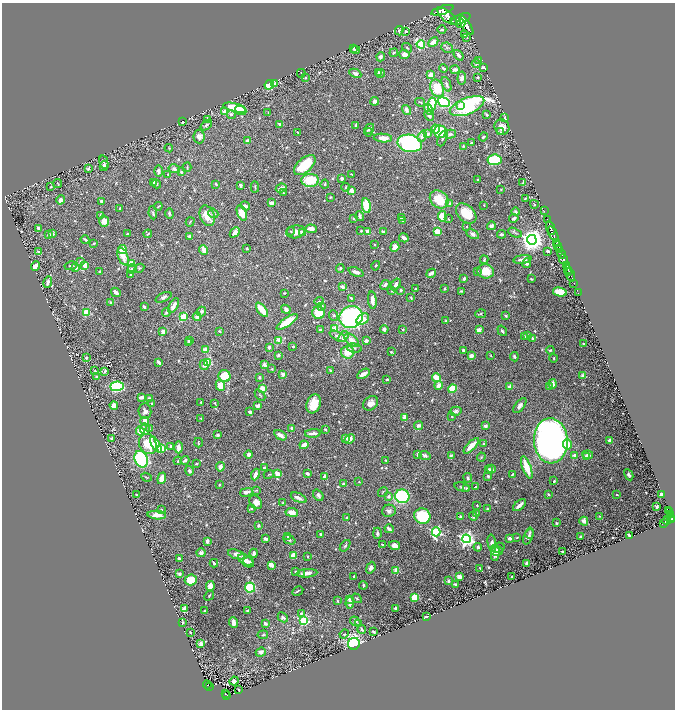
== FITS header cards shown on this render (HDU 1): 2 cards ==
NAXIS1  =                 1346
NAXIS2  =                 1415

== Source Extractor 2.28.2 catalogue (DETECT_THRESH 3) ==
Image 1346 x 1415 px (HDU 1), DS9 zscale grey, zoomed out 1/2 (1 PNG px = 2 x 2 image px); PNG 677 x 712 px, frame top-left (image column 2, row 1414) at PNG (2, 3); each listed source drawn as its Kron ellipse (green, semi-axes under 4 px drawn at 4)
Background 0.968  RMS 0.012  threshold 0.035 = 3 sigma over >= 5 px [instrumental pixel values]
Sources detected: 750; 32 cannot appear on this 1/2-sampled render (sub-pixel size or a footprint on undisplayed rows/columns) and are neither listed nor drawn; of the other 718, the 500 brightest by FLUX_AUTO listed and drawn (218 fainter detections omitted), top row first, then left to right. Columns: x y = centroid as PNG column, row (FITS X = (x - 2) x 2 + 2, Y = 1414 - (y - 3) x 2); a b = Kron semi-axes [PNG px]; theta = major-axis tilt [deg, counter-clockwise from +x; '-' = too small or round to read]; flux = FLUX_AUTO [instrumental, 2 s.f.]
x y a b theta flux
442 10 11 4 17 3600
447 16 11 5 -39 4300
461 19 10 4 20 4400
453 22 3 2 - 720
461 24 4 2 - 870
466 25 11 4 -56 5100
442 30 4 3 - 4.3
399 31 5 3 - 5.4
406 31 3 2 - 3.3
464 35 3 2 - 2.4
467 37 3 2 - 2.9
433 42 6 4 46 20
421 44 4 3 - 190
354 48 3 3 - 1.9
407 48 5 3 - 2.7
447 48 6 5 - 5.3
355 50 4 3 - 4.8
394 53 4 3 - 4.1
404 54 5 4 - 12
459 55 6 3 -50 9.3
381 57 4 4 - 8.2
479 60 3 2 - 2.7
476 64 4 3 - 2.9
483 67 3 2 - 3.4
443 68 4 2 - 5
455 70 4 3 - 9.7
378 72 4 3 - 3.8
301 73 4 3 - 2.3
355 73 6 4 -26 7.5
380 73 4 3 - 2.6
431 75 3 3 - 29
478 77 3 2 - 2.4
306 78 2 2 - 2.5
462 78 6 4 83 6.5
275 83 3 3 - 5
446 84 8 3 -67 5.1
269 85 5 4 - 67
437 88 9 6 -66 55
375 101 4 4 - 7.2
420 102 5 2 - 2.1
444 102 6 4 -21 210
432 104 6 4 80 97
461 106 2 2 - 25
467 106 18 8 22 330
235 108 11 4 -13 63
429 109 6 3 -56 10
241 110 6 4 -25 13
406 110 5 3 - 9.2
224 112 3 3 - 28
268 113 3 2 - 1.8
231 114 4 4 - 5.1
487 115 3 3 - 3.4
429 116 5 3 - 4.6
505 118 3 2 - 2.2
207 119 4 3 - 3.9
182 122 2 2 - 3.5
280 124 3 2 - 6.1
206 125 6 3 40 5
356 125 3 2 - 4.2
502 127 8 7 - 19
369 129 5 2 - 5.7
436 129 4 4 - 35
297 132 3 2 - 2.3
369 132 4 3 - 2.3
440 132 6 6 - 63
500 132 4 3 - 2.1
428 134 4 3 - 6.2
450 134 6 4 14 5.5
199 136 7 5 -84 12
422 136 6 4 69 11
483 137 4 3 - 4.2
383 138 9 4 -5 22
442 138 8 4 67 4.4
248 140 4 3 - 7.9
410 143 12 8 -10 450
471 143 3 2 - 2.1
463 146 4 3 - 2.9
169 148 4 3 - 1.9
494 160 7 5 7 140
104 162 7 2 -77 4.8
305 165 13 7 41 95
104 166 5 4 - 5.4
187 167 5 2 - 2.2
88 169 4 3 - 4
174 169 5 4 - 6.4
158 171 6 3 89 7.7
181 172 3 3 - 3.7
168 174 2 2 - 2.3
352 174 3 2 - 1.9
342 178 3 2 - 8.4
310 180 9 6 2 62
478 180 2 2 - 2.1
154 182 3 3 - 2.5
523 183 4 3 - 4.6
58 184 4 3 - 1.8
156 184 4 3 - 2.4
216 184 3 2 - 2.2
325 184 4 3 - 3
240 185 3 2 - 5.6
51 187 4 3 - 2.2
255 187 6 3 -87 2.7
345 187 4 3 - 2
281 188 5 3 - 9.2
501 189 3 2 - 1.9
351 191 2 2 - 36
283 192 4 3 - 2.1
330 197 3 2 - 2.2
525 198 3 2 - 1.9
439 199 10 8 -41 66
60 200 5 4 - 8.2
102 201 3 3 - 5.7
271 203 4 3 - 11
450 204 2 2 - 10
534 204 4 2 - 2.2
484 205 2 2 - 2.1
158 206 4 2 - 2.1
245 206 5 3 - 9.3
366 206 7 4 -81 91
120 209 3 2 - 5.8
544 211 2 1 - 30
516 212 4 3 - 4.4
153 213 6 3 -81 3.4
213 213 5 4 - 5.3
242 213 8 4 -69 40
466 213 12 8 -43 60
169 214 5 3 - 4.6
100 215 3 3 - 3.3
207 216 11 7 -70 36
360 216 5 2 - 6
442 216 5 4 - 36
353 218 4 3 - 2.6
401 218 3 2 - 4.8
514 218 5 3 - 4.6
448 219 4 2 - 1.9
547 219 2 1 - 45
104 221 5 5 - 22
402 221 4 3 - 2.3
190 222 5 2 - 1.9
467 226 4 3 - 1.9
491 226 4 3 - 6.3
38 228 3 2 - 5.5
551 228 7 2 -68 1700
311 229 6 4 -3 12
291 231 4 3 - 1.8
361 231 3 2 - 2.4
368 231 3 3 - 22
235 232 6 4 47 17
296 232 9 6 10 19
302 232 2 2 - 30
383 232 3 2 - 5.2
437 232 3 3 - 70
127 233 2 2 - 3.2
515 233 7 2 -25 3.3
53 234 3 3 - 3.5
148 234 4 2 - 2.2
473 234 7 4 -28 7.9
501 234 4 3 - 3.9
553 234 8 2 -65 2000
49 235 3 3 - 6.1
189 237 3 2 - 7.8
404 238 5 3 - 13
85 239 4 2 - 3.7
532 240 5 5 - 2100
94 243 2 2 - 3.3
556 243 4 2 - 320
375 244 3 2 - 2
558 245 3 2 - 750
395 247 5 4 - 13
247 248 2 2 - 2.9
122 250 4 4 - 41
204 250 5 3 - 18
560 250 4 1 - 450
38 251 3 3 - 1.8
548 251 3 2 - 6.1
561 254 5 2 - 640
123 257 9 5 -66 23
484 259 4 3 - 3
522 260 9 4 7 10
564 260 5 2 - 2500
80 262 4 3 - 2.6
131 263 4 3 - 26
527 263 5 3 - 5.8
85 265 4 3 - 18
35 266 5 3 - 18
71 266 6 3 11 3.7
376 266 5 3 - 3.1
566 266 2 2 - 600
76 268 2 2 - 21
139 268 5 4 - 2.8
340 268 4 3 - 3
132 269 5 4 - 4.6
568 269 3 2 - 1200
100 271 2 2 - 3.4
477 271 4 3 - 2.7
486 271 8 7 - 39
569 271 2 1 - 440
356 272 8 3 -21 9.2
431 273 5 2 - 14
131 275 3 2 - 2.5
570 275 7 2 -70 440
464 279 3 2 - 7.4
531 279 2 2 - 2.4
48 282 6 3 79 11
574 283 2 1 - 53
396 284 6 4 56 11
385 285 5 3 - 4.9
342 287 2 2 - 19
416 288 3 2 - 2.1
445 289 3 3 - 2.6
401 290 2 2 - 9
392 291 3 3 - 1.9
461 291 3 2 - 2.2
116 292 5 3 - 14
560 292 7 4 -13 36
284 293 2 2 - 2.1
578 293 2 1 - 22
163 297 8 4 25 7.3
351 298 3 2 - 2.6
411 298 3 3 - 2.1
372 300 8 3 -84 16
319 301 4 3 - 4.4
111 302 3 2 - 2.8
174 305 8 3 60 20
322 306 4 3 - 2.9
144 307 4 3 - 5.7
286 309 5 3 - 11
262 310 8 3 -53 45
201 311 5 4 - 6
86 312 4 3 - 53
166 313 4 3 - 5.1
318 313 6 6 - 60
480 314 5 3 - 2.5
334 315 5 4 - 4.4
506 316 2 2 - 4.1
184 317 3 3 - 67
197 317 4 4 - 13
351 317 12 10 24 440
363 319 7 5 34 19
446 321 3 3 - 3.8
287 322 12 4 34 64
334 329 3 3 - 40
384 329 4 3 - 8.9
403 329 2 2 - 2.8
320 330 2 2 - 12
479 330 3 2 - 24
163 331 4 3 - 15
219 331 3 2 - 2.2
502 331 6 3 -55 4
338 336 8 4 -30 9.3
525 336 3 3 - 2.7
528 336 3 3 - 5.4
344 337 6 4 55 12
533 339 3 3 - 3.9
189 340 4 3 - 4.3
352 340 8 4 -42 15
279 341 3 2 - 64
366 341 4 3 - 6
189 342 3 2 - 1.9
584 344 2 2 - 5.5
269 347 3 2 - 11
293 347 2 2 - 7.7
354 348 7 4 -11 6
205 350 3 2 - 51
463 350 3 2 - 6
550 350 4 3 - 3.1
348 352 6 6 - 39
391 352 2 2 - 2.4
278 355 4 3 - 3.3
491 355 3 2 - 1.8
471 356 3 3 - 11
514 357 4 3 - 4
86 358 3 3 - 3.3
554 358 4 2 - 1.9
159 362 4 2 - 8.3
208 363 3 3 - 100
204 365 5 4 - 6.1
264 365 2 2 - 29
272 369 3 2 - 1.9
330 370 4 3 - 2.5
95 371 3 3 - 2
105 371 3 3 - 4.1
283 374 4 4 - 5.3
363 374 7 3 31 16
224 376 6 6 - 54
583 376 3 3 - 12
97 377 4 4 - 5.2
259 377 4 3 - 4.7
437 378 4 3 - 45
387 379 3 2 - 3.9
553 384 4 3 - 16
220 385 5 4 - 35
439 385 4 3 - 20
117 386 7 5 2 200
550 386 4 3 - 3.7
510 387 4 3 - 13
262 389 3 3 - 27
452 389 4 4 - 78
260 395 6 3 -49 2.5
141 397 4 3 - 9
149 398 4 2 - 4.1
201 402 2 2 - 3
215 403 4 3 - 2.1
371 403 8 6 42 14
152 404 3 2 - 2.3
314 404 10 7 70 47
114 405 4 3 - 9.9
258 406 4 2 - 10
520 406 9 4 51 9.1
145 411 8 6 -85 9.6
456 411 6 4 16 5.7
250 412 3 2 - 5.5
452 416 3 2 - 2.3
201 418 3 2 - 2.8
405 418 4 2 - 27
145 421 4 3 - 36
418 426 4 3 - 7.1
485 426 4 3 - 7
292 428 3 3 - 8
145 429 6 5 - 15
149 429 3 3 - 1.8
325 429 4 3 - 3.2
140 431 5 4 - 34
313 433 8 2 3 15
218 435 4 4 - 4.5
280 435 7 3 -34 14
112 438 3 2 - 4.1
345 438 4 3 - 8.1
350 439 5 4 - 12
610 440 3 2 - 15
551 441 22 17 -87 1500
198 443 5 2 - 2.2
148 444 10 8 -65 66
156 444 9 3 -60 56
484 444 3 2 - 2.3
567 444 5 4 - 29
304 445 4 3 - 19
171 446 4 3 - 4.4
471 446 10 4 45 29
179 447 6 4 -88 12
162 448 3 3 - 51
418 454 4 2 - 5.2
249 455 4 3 - 10
425 455 6 3 -20 6.1
451 455 3 2 - 2.6
575 455 2 2 - 20
588 455 5 3 - 9.3
481 457 4 3 - 2.3
586 457 4 3 - 14
141 459 8 6 -66 270
185 460 4 3 - 6.1
178 461 4 3 - 2.5
386 461 3 2 - 2.9
196 464 2 2 - 2.4
220 467 5 4 - 13
264 467 4 3 - 3.1
527 467 12 3 -70 58
492 469 4 3 - 6
489 470 3 3 - 7.7
189 471 5 4 - 6.4
307 473 3 2 - 6.2
269 474 5 2 - 1.9
277 474 4 3 - 21
255 475 6 3 67 13
512 475 4 2 - 4.2
629 475 6 4 -62 5.3
488 476 4 3 - 3.6
146 477 5 3 - 2.4
324 477 4 3 - 9
162 478 6 3 71 27
468 478 4 3 - 3.6
554 481 3 2 - 3
359 482 2 2 - 2.2
343 484 4 3 - 4.5
219 485 2 2 - 4
462 487 8 3 -15 4.4
475 487 3 2 - 3.7
466 488 3 2 - 2
256 490 4 3 - 1.8
246 492 6 3 14 12
383 492 5 2 - 2.1
136 494 3 2 - 2.6
548 494 3 2 - 2.4
662 494 3 3 - 28
318 495 6 4 -52 6.8
617 495 2 2 - 2.4
389 496 2 2 - 16
402 496 7 6 - 220
299 498 8 4 -25 8.1
256 502 7 5 -54 11
283 503 3 2 - 4.8
477 505 2 2 - 2.3
519 505 8 3 41 14
657 507 2 2 - 3.6
252 508 4 3 - 3.4
487 509 4 3 - 2
161 510 4 3 - 2.8
668 510 2 1 - 130
389 511 7 6 - 8.2
292 512 6 4 -8 17
670 512 3 2 - 190
477 514 3 3 - 2.4
671 514 2 1 - 140
157 515 9 4 -4 21
422 516 8 7 - 150
460 516 3 3 - 2.6
473 516 4 3 - 5.2
599 516 3 2 - 1.9
670 517 4 2 - 420
346 518 4 2 - 2.9
672 519 4 2 - 690
667 520 4 3 - 320
584 521 4 4 - 14
556 523 3 3 - 2.4
663 523 2 1 - 33
258 525 2 2 - 5
389 529 4 2 - 9.8
436 532 4 4 - 270
377 533 5 3 - 5.3
530 533 5 4 - 4.2
321 534 4 4 - 3.1
629 535 4 2 - 5.9
288 537 4 3 - 3.3
517 537 3 3 - 1.8
528 537 8 4 66 8.2
581 537 3 2 - 2.9
510 538 4 3 - 7.7
265 539 4 3 - 8.2
466 539 4 4 - 790
289 540 7 4 -24 4.7
207 541 4 3 - 5.9
492 543 9 4 -80 11
382 544 4 2 - 1.9
394 545 5 4 - 14
345 546 6 3 52 3.9
478 547 4 3 - 5.5
498 548 7 5 17 8.6
497 551 6 5 - 13
562 551 3 2 - 4
201 553 4 4 - 7.4
254 553 4 3 - 7.4
495 553 8 4 86 15
236 554 9 3 -19 18
293 556 4 4 - 23
308 557 3 3 - 1.9
179 559 3 2 - 6
246 561 9 5 -35 19
248 562 5 3 - 10
214 563 4 2 - 5.4
527 564 4 3 - 5.7
272 565 4 3 - 21
371 568 6 4 69 12
480 568 3 2 - 2.2
396 570 2 2 - 49
295 572 3 3 - 3.1
307 573 10 3 5 14
180 574 3 3 - 6.6
301 574 4 3 - 2.6
354 576 2 2 - 6.3
459 577 3 3 - 21
512 577 2 2 - 2.2
191 580 6 5 - 45
448 581 3 2 - 8.5
456 584 3 2 - 4.3
363 585 4 2 - 2.6
210 586 5 4 - 17
250 588 5 5 - 86
298 591 6 2 29 2.9
209 595 5 2 - 2
415 597 4 4 - 63
357 598 5 3 - 3.8
349 599 3 2 - 3.2
337 601 3 2 - 2.5
350 603 6 3 87 16
395 608 3 2 - 4.3
184 609 4 3 - 16
204 611 3 2 - 1.9
247 611 3 2 - 3.5
301 613 4 3 - 3.1
283 617 5 4 - 4.6
426 617 4 2 - 3.6
304 620 4 3 - 150
355 621 5 3 - 4
182 622 4 2 - 2.9
234 623 5 3 - 24
265 623 3 3 - 6
358 624 3 3 - 2.1
362 629 4 3 - 5.1
190 632 2 2 - 2.4
373 632 3 2 - 3.5
344 634 5 4 - 3.5
263 635 5 3 - 3.5
201 644 4 3 - 13
354 644 6 5 - 240
261 652 5 4 - 8.2
234 681 4 4 - 9.3
207 685 4 2 - 220
209 686 3 2 - 150
239 690 2 2 - 2.3
225 694 4 2 - 220
227 695 2 2 - 150
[218 fainter detections neither listed nor drawn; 32 sub-pixel or undisplayed-footprint detections neither listed nor drawn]